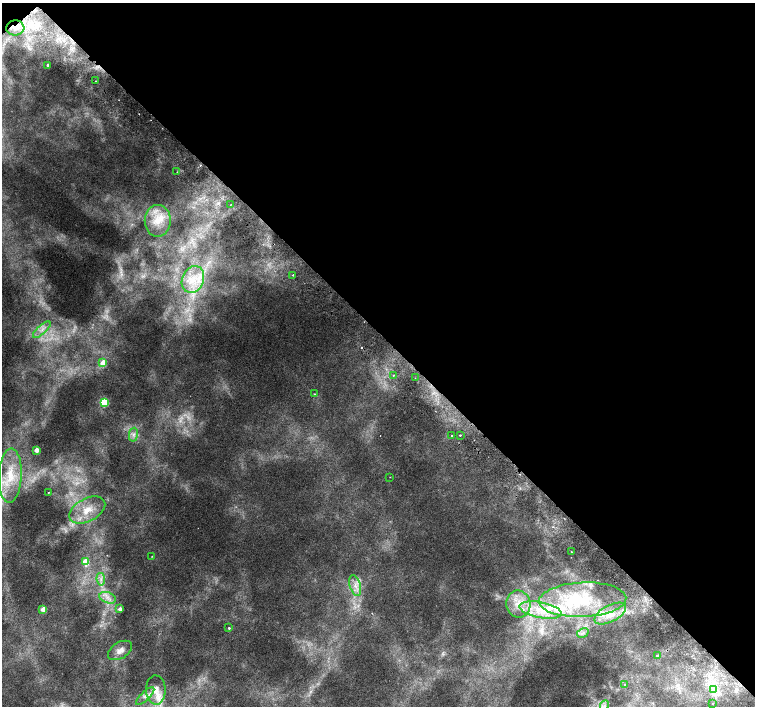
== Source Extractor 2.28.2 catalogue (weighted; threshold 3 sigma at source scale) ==
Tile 3 of 4 x 4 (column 3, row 1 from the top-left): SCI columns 3056-4560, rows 4421-5828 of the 6117 x 6089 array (HDU 1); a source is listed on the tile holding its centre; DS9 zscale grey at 2 x 2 block average (1 PNG px = mean of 2 x 2 image px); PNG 757 x 708 px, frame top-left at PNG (2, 3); each listed source drawn as its Kron ellipse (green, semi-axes under 4 px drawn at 4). Shown black and unused: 47% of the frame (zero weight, under 2 of 3 exposures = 3% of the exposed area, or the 3 px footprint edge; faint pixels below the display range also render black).
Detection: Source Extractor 2.28.2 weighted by HDU 2 'WHT'; one run over the whole footprint, this tile lists its part. Background 0.00604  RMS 0.0037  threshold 0.0168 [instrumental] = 3 sigma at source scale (4.5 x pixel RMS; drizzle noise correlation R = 1.50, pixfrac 1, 0.0396/0.0396 arcsec/px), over >= 5 px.
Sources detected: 58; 4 too faint to see at this stretch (2 x 2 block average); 4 cosmic-ray / hot-pixel residue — neither listed nor drawn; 6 inside a brighter listed object's ellipse — not listed separately; the other 44 listed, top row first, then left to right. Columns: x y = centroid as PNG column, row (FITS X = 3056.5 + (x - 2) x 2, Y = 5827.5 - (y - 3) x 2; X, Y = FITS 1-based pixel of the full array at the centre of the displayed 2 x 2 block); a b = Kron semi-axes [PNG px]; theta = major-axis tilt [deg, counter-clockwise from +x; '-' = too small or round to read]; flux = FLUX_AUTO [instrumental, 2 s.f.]
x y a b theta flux
15 28 9 7 4 6.8
48 65 2 2 - 2.5
96 81 2 2 - 0.77
177 172 2 2 - 0.62
231 204 3 2 - 0.43
158 221 16 13 89 16
293 275 2 2 - 1.4
193 279 14 10 65 16
42 330 11 4 42 5.6
103 363 3 3 - 20
393 375 2 2 - 1.7
415 378 2 2 - 0.42
314 394 2 2 - 0.41
104 402 3 3 - 65
133 435 7 4 79 3.3
452 435 2 2 - 6.6
460 435 2 2 - 5
36 450 2 2 - 14
10 476 27 11 87 28
390 477 2 2 - 0.36
48 492 2 2 - 0.68
87 510 19 11 28 20
572 552 2 2 - 0.56
152 556 2 2 - 0.51
86 562 3 3 - 31
101 579 6 4 -83 3.2
355 585 11 5 -73 6.6
108 598 8 5 -20 5.4
583 600 43 17 2 59
518 604 13 12 - 16
43 609 3 3 - 18
120 609 2 2 - 9.4
540 610 21 8 -11 19
610 614 17 8 28 15
229 628 2 2 - 1.3
583 633 6 2 31 1
120 650 13 8 31 6.8
657 656 2 2 - 5.5
625 685 3 2 - 0.65
156 690 14 10 -89 10
713 690 2 2 - 3.6
145 696 12 3 44 3.6
712 704 2 2 - 2
604 706 5 3 - 2.4
Overlapping masked pixels (flux is a lower limit): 1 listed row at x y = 15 28
Isophote crosses this tile's border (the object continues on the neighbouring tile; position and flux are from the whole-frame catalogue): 1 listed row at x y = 604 706
Diffuse or blended objects may show on this block-average render without a row.